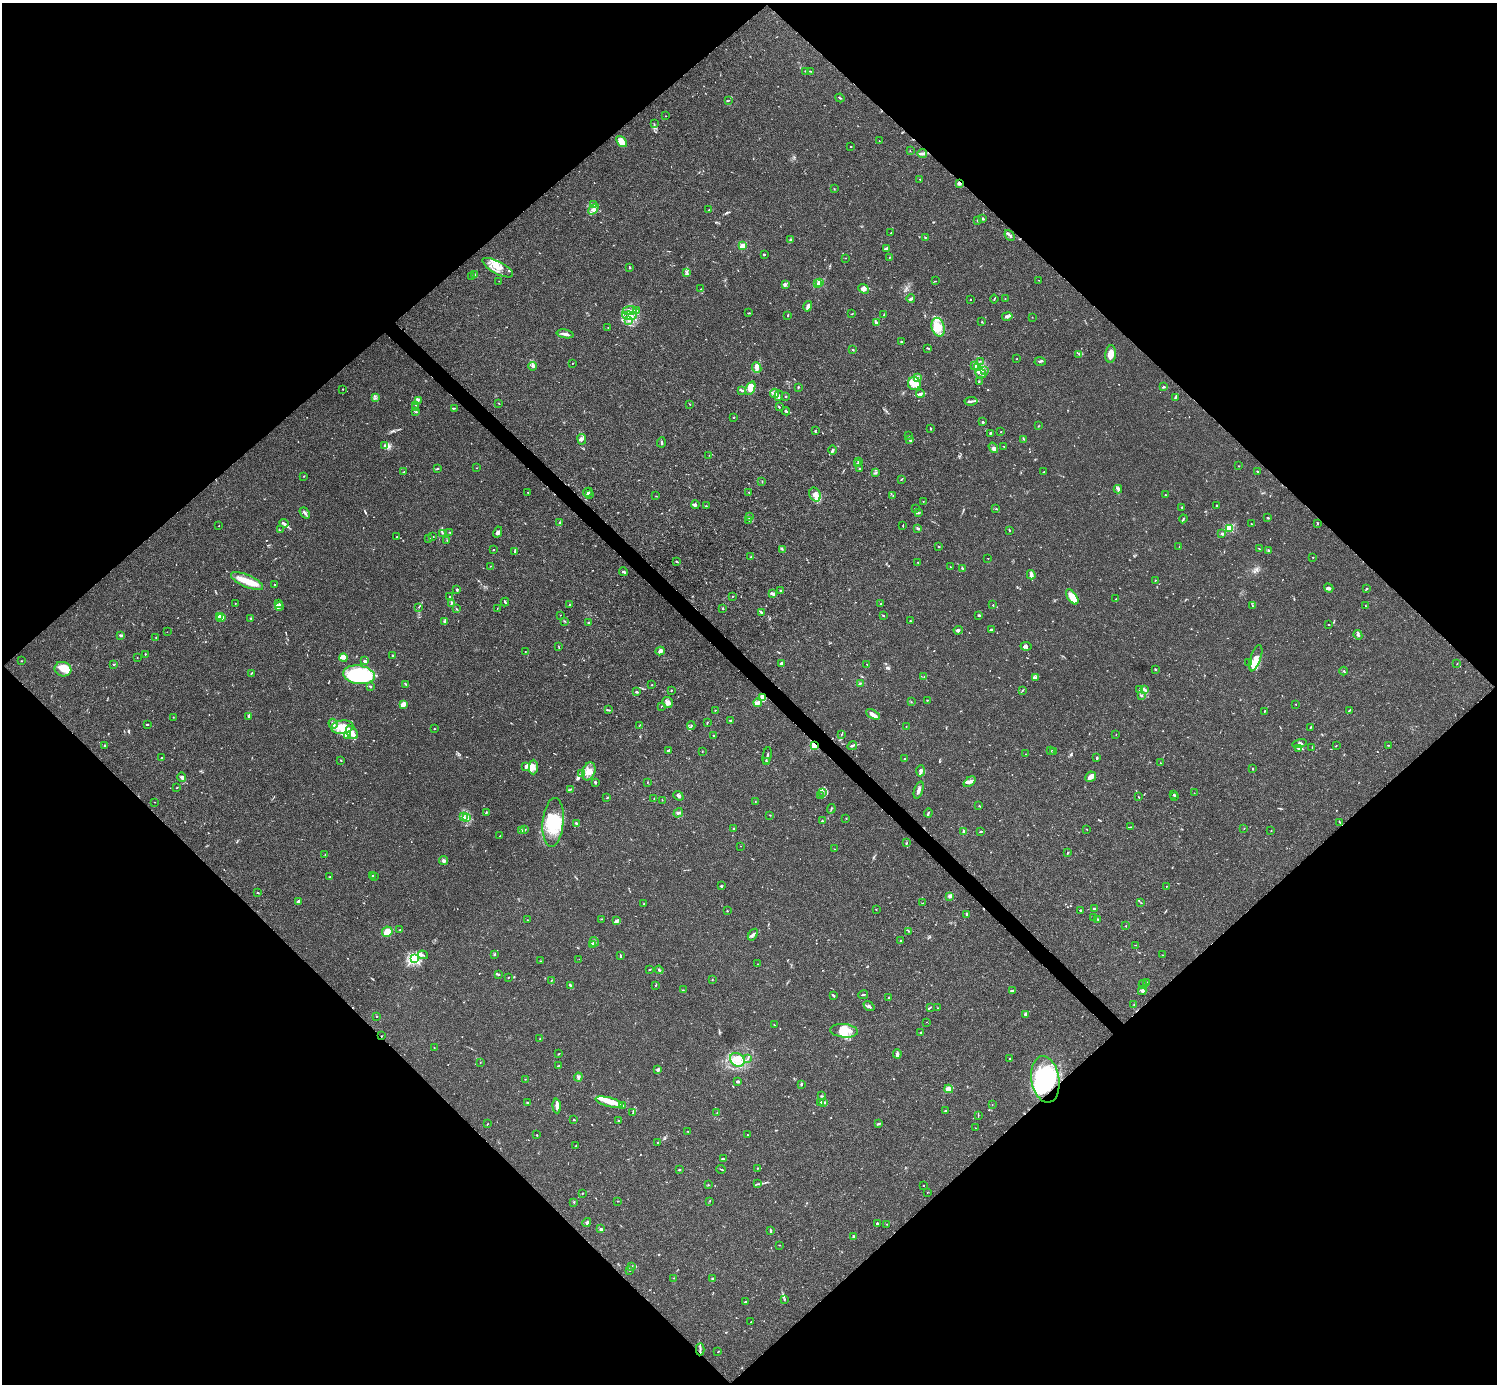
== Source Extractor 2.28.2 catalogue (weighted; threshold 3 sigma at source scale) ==
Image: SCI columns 1-5979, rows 158-5682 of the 5982 x 5981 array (HDU 1 of 3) = the unmasked area's bounding box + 8 px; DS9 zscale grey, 4 x 4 block average (1 PNG px = mean of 4 x 4 image px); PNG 1499 x 1386 px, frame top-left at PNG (2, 3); each listed source drawn as its Kron ellipse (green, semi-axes under 4 px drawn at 4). Shown black and unused: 51% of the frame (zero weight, under 3 of 4 exposures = <1% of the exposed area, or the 3 px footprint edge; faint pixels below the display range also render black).
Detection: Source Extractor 2.28.2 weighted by HDU 2 'WHT'. Background 0.0165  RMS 0.0022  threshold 0.00978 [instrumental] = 3 sigma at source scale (4.5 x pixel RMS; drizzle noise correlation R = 1.50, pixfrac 1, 0.05/0.05 arcsec/px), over >= 5 px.
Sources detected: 869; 10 too faint to see at this stretch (4 x 4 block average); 11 inside a brighter object's white glare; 5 cosmic-ray / hot-pixel residue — neither listed nor drawn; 26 coinciding with a brighter row at this scale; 115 inside a brighter listed object's ellipse — not listed separately; of the other 702, all 500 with FLUX_AUTO >= 0.432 (the completeness limit of this list) listed and drawn (202 fainter detections not listed), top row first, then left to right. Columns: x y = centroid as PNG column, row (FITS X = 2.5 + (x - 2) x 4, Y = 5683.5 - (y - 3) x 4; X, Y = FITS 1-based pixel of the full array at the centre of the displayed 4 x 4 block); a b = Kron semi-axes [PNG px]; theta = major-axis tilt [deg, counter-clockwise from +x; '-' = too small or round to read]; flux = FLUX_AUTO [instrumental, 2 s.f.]
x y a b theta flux
806 71 2 2 - 0.52
810 71 2 2 - 0.53
840 98 4 2 - 1.4
729 100 2 2 - 0.49
665 116 2 2 - 0.44
654 124 2 2 - 0.47
879 141 2 2 - 0.5
622 142 6 4 -50 16
850 147 2 2 - 0.62
910 151 2 2 - 0.47
922 153 5 2 - 2.3
920 179 2 2 - 0.57
959 183 4 2 - 2.6
834 189 2 2 - 0.49
593 205 2 2 - 0.58
593 209 6 3 47 3.8
709 210 2 2 - 0.74
983 218 2 2 - 1.7
978 221 2 2 - 0.93
891 233 2 2 - 0.64
1010 235 6 2 -48 2.3
925 237 3 2 - 0.99
791 240 4 3 - 1.8
742 246 2 2 - 42
887 249 3 2 - 3.9
764 254 2 2 - 1.7
889 257 2 2 - 0.63
845 258 2 2 - 0.46
630 267 3 2 - 1
498 268 17 6 -28 14
687 272 2 2 - 1.2
475 275 3 2 - 0.82
471 277 2 2 - 0.44
1039 280 2 2 - 0.5
499 281 2 2 - 0.58
936 281 2 2 - 0.45
820 282 2 2 - 54
817 284 2 2 - 1.5
785 285 3 2 - 1.6
701 289 2 2 - 0.47
863 289 5 4 - 4.3
1005 298 2 2 - 0.57
911 299 4 2 - 2.6
970 299 2 2 - 1.1
994 299 4 2 - 1.3
808 306 5 2 - 2.9
629 310 7 3 5 4.8
636 311 4 3 - 3.4
749 313 4 2 - 1.2
852 314 3 2 - 0.72
788 315 2 2 - 0.98
884 315 2 2 - 0.62
629 316 7 4 -3 7
1007 316 5 2 - 2.6
1032 317 2 2 - 0.52
628 321 2 2 - 0.79
982 322 2 2 - 1.2
876 323 4 3 - 2.6
938 327 9 6 -74 14
608 328 2 2 - 0.48
565 334 8 2 -10 5.9
901 342 2 2 - 1.7
928 348 3 2 - 1.4
853 349 3 2 - 0.92
1079 354 2 2 - 0.44
1111 354 8 5 83 13
1017 359 2 2 - 0.44
980 361 2 2 - 0.55
1040 361 5 2 - 1.8
572 363 2 2 - 0.51
532 366 4 3 - 2.3
974 366 2 2 - 1.7
757 368 5 4 - 4.1
978 368 3 2 - 2
985 370 3 3 - 1.9
981 373 6 3 -25 4.9
917 378 3 2 - 3.5
979 381 3 2 - 0.85
914 383 7 6 - 9
798 387 3 2 - 1
1163 387 3 2 - 1.9
750 388 7 4 66 12
343 389 2 2 - 0.53
742 390 2 2 - 1
775 393 4 4 - 4.3
920 394 4 2 - 2.7
779 396 5 3 - 2.7
785 396 2 2 - 0.69
1175 397 2 2 - 0.62
375 398 2 2 - 0.51
418 400 3 2 - 1.5
971 401 6 2 6 3.2
499 403 2 2 - 0.73
690 404 3 2 - 0.72
416 405 2 2 - 0.89
416 407 3 2 - 0.84
779 407 2 2 - 1.1
454 408 2 2 - 0.66
786 411 4 2 - 2.7
416 412 2 2 - 1.2
733 417 2 2 - 0.93
983 422 2 2 - 1.7
1038 426 2 2 - 0.69
930 429 3 2 - 0.95
815 431 4 2 - 2
1001 432 2 2 - 0.69
990 433 3 2 - 1.2
908 436 2 2 - 0.61
582 439 5 4 - 3.7
1024 439 3 2 - 0.93
910 440 4 2 - 1.7
661 442 5 2 - 1.7
385 445 2 2 - 1.2
1004 446 2 2 - 0.86
993 448 6 2 -56 2.3
833 450 4 2 - 2.1
709 455 2 2 - 0.45
858 462 3 2 - 1.2
857 464 3 2 - 1.3
1239 466 2 2 - 0.49
476 468 2 2 - 0.53
860 468 2 2 - 1
437 469 3 2 - 1.4
1257 471 3 2 - 0.77
404 472 3 2 - 0.86
1044 472 3 2 - 0.73
876 473 4 2 - 1.8
304 476 2 2 - 0.51
901 479 3 2 - 0.88
762 481 2 2 - 0.49
1118 489 4 3 - 2.6
528 492 2 2 - 1.1
588 492 5 2 - 1.7
749 492 2 2 - 0.66
815 494 7 5 -63 9
589 495 2 2 - 0.92
1165 495 2 2 - 0.71
656 496 2 2 - 0.67
893 496 2 2 - 0.52
923 501 2 2 - 0.47
695 505 4 3 - 2.5
1217 505 3 2 - 0.83
706 506 3 2 - 0.67
1182 507 2 2 - 0.97
915 509 3 2 - 0.44
996 509 3 2 - 1.1
305 513 6 2 -52 2.8
918 513 4 2 - 1.8
749 516 3 2 - 0.63
1267 518 3 2 - 1.2
1183 519 4 2 - 1.2
749 521 2 2 - 0.43
284 523 5 2 - 2.1
559 523 2 2 - 1.4
1317 523 3 2 - 1.4
1251 524 2 2 - 0.51
219 526 2 2 - 0.62
903 526 2 2 - 1.1
1229 528 2 2 - 99
918 529 3 2 - 2.8
280 530 2 2 - 0.44
1009 530 3 2 - 1
450 532 3 2 - 0.66
498 532 6 3 62 4
442 533 2 2 - 1
1222 534 2 2 - 1.9
433 536 2 2 - 0.83
397 537 2 2 - 0.86
428 539 2 2 - 0.66
447 540 2 2 - 0.53
939 546 2 2 - 0.92
1179 547 2 2 - 0.57
494 549 2 2 - 0.62
782 549 2 2 - 0.56
1259 549 2 2 - 0.88
1268 551 3 2 - 1.5
515 552 3 2 - 1.1
751 557 2 2 - 0.86
1313 557 2 2 - 0.56
988 558 2 2 - 0.63
676 561 2 2 - 0.52
918 562 2 2 - 0.45
490 566 2 2 - 0.53
950 567 2 2 - 0.56
963 569 4 2 - 1
623 572 4 2 - 2.2
1031 575 5 2 - 8.9
1155 580 2 2 - 0.64
247 581 17 6 -24 21
274 585 2 2 - 1.2
1329 588 5 3 - 2.5
1366 589 3 2 - 0.63
457 590 2 2 - 1.8
780 590 2 2 - 1
772 593 4 3 - 2
450 596 3 2 - 0.92
733 596 2 2 - 0.51
1072 597 9 4 -55 22
1116 599 3 2 - 0.71
505 602 4 2 - 1.7
235 603 2 2 - 0.46
451 603 3 2 - 0.94
279 604 2 2 - 0.46
881 604 2 2 - 0.45
569 605 3 2 - 0.98
993 605 2 2 - 0.92
279 606 4 2 - 2
1253 606 3 2 - 0.71
1365 606 2 2 - 0.57
419 607 2 2 - 0.48
497 608 2 2 - 0.48
723 608 2 2 - 1.8
456 609 3 2 - 0.79
761 613 3 2 - 1.2
560 615 2 2 - 0.5
979 615 3 3 - 1.4
219 616 2 2 - 12
883 616 2 2 - 0.86
221 618 5 4 - 4.2
251 618 2 2 - 0.55
565 621 4 2 - 0.91
910 621 2 2 - 1.1
444 622 4 3 - 3.6
588 623 2 2 - 1
1328 624 2 2 - 0.69
992 629 4 2 - 2.5
958 630 4 3 - 2.8
167 632 2 2 - 0.82
121 635 3 2 - 1.6
1358 635 5 3 - 2.3
156 637 2 2 - 0.49
1026 646 5 4 - 3.1
559 647 4 2 - 0.78
660 651 4 3 - 3.9
525 652 2 2 - 0.6
145 654 2 2 - 1.6
393 656 3 2 - 1.5
137 658 2 2 - 0.44
344 658 4 2 - 9.2
1256 658 14 5 71 12
21 661 2 2 - 0.6
364 661 3 2 - 2.6
781 663 3 2 - 4.1
1248 663 2 2 - 0.99
867 664 3 2 - 0.76
1457 664 2 2 - 0.46
114 665 2 2 - 0.62
63 669 8 7 - 11
1155 669 2 2 - 0.83
1343 671 4 2 - 0.94
251 673 3 2 - 0.83
359 675 16 9 -8 130
924 677 2 2 - 0.57
1036 677 4 2 - 2.1
406 684 3 2 - 1.4
860 684 3 2 - 1
651 685 2 2 - 0.6
370 687 3 2 - 1.6
1140 689 3 2 - 0.96
671 690 2 2 - 1.1
1022 690 3 2 - 0.85
1144 690 3 3 - 2
636 692 3 2 - 1.7
1142 695 3 2 - 1.1
763 698 3 3 - 28
927 700 2 2 - 0.91
667 702 5 5 - 5
911 702 2 2 - 0.5
758 703 4 3 - 3.8
403 704 3 2 - 10
1296 704 2 2 - 0.56
661 706 2 2 - 0.52
609 710 3 2 - 1.1
716 710 2 2 - 0.64
1349 710 3 2 - 0.81
1265 711 2 2 - 0.63
873 714 7 3 -28 6
249 716 4 2 - 2.4
173 717 2 2 - 0.58
731 720 3 2 - 1.5
707 723 2 2 - 0.75
147 724 2 2 - 1.8
333 724 5 3 - 3
640 725 2 2 - 0.74
691 726 4 2 - 0.98
906 726 2 2 - 0.48
342 727 11 6 8 16
1311 727 3 2 - 0.86
434 729 3 2 - 0.76
352 732 7 5 -53 13
1116 734 2 2 - 0.6
714 735 3 2 - 1.2
841 735 2 2 - 0.68
347 736 2 2 - 1.5
1299 743 7 2 11 2
104 745 2 2 - 0.94
814 745 2 2 - 83
1388 745 2 2 - 0.68
852 746 5 2 - 2.5
1336 746 2 2 - 0.66
1299 748 3 2 - 1.6
1312 748 2 2 - 0.68
668 750 3 2 - 1.9
1050 751 2 2 - 1
702 752 2 2 - 0.73
1053 752 3 2 - 1.2
1026 754 2 2 - 0.64
767 756 9 2 79 2.1
161 758 2 2 - 0.91
1097 758 3 2 - 1.8
904 759 2 2 - 0.91
341 760 2 2 - 0.87
767 761 3 2 - 2.2
1160 763 2 2 - 0.55
526 767 4 3 - 2.7
533 767 7 4 89 7.4
1252 769 3 2 - 0.67
589 771 9 6 69 11
921 771 5 4 - 4.4
581 773 2 2 - 0.65
182 777 4 3 - 2.5
1091 777 5 5 - 5
595 782 3 2 - 2.2
647 782 2 2 - 0.61
970 782 7 3 39 4.9
176 788 2 2 - 0.6
571 789 2 2 - 0.79
919 790 9 2 71 5.5
822 792 2 2 - 1
1194 793 2 2 - 0.45
1174 794 2 2 - 0.93
678 796 5 3 - 2.3
821 796 2 2 - 0.58
1139 797 3 2 - 0.6
1175 797 3 2 - 1.5
607 798 2 2 - 0.79
654 799 2 2 - 0.54
662 800 2 2 - 0.56
154 802 2 2 - 0.55
755 802 2 2 - 0.44
979 806 3 2 - 0.78
831 809 5 2 - 1.2
486 812 3 2 - 1.4
678 813 5 3 - 2.9
928 813 5 2 - 1.5
770 815 2 2 - 0.44
463 817 3 2 - 0.89
467 818 4 2 - 1.6
846 818 2 2 - 0.64
822 821 2 2 - 1
553 822 24 10 85 53
1339 822 3 2 - 0.81
576 823 3 2 - 1.4
1131 827 2 2 - 0.53
733 829 2 2 - 1
1087 829 2 2 - 0.54
1244 829 2 2 - 0.56
525 830 2 2 - 0.69
521 831 2 2 - 15
964 831 3 2 - 1.3
981 831 3 2 - 1.2
1271 831 2 2 - 0.5
500 836 2 2 - 0.59
906 843 2 2 - 0.55
741 846 2 2 - 0.47
834 849 2 2 - 0.49
1068 852 3 2 - 1
325 855 2 2 - 0.57
444 861 4 4 - 3.2
372 876 2 2 - 0.84
374 876 3 2 - 0.72
330 877 2 2 - 0.61
722 886 3 2 - 0.9
1166 886 2 2 - 0.49
258 893 2 2 - 0.66
949 896 2 2 - 3
298 901 3 2 - 2.7
922 903 2 2 - 0.67
1141 903 2 2 - 0.48
644 904 2 2 - 0.74
1094 909 2 2 - 2.4
876 910 2 2 - 0.64
1080 910 2 2 - 1.7
727 911 2 2 - 0.8
967 914 3 2 - 2.9
1094 917 2 2 - 0.99
601 919 2 2 - 0.46
1098 919 2 2 - 0.84
527 920 2 2 - 0.59
617 921 4 2 - 2.5
1126 926 2 2 - 0.47
399 930 2 2 - 0.51
908 931 2 2 - 0.47
387 932 5 5 - 18
753 935 6 2 55 2.6
900 941 2 2 - 0.81
594 942 5 2 - 2.7
592 945 3 2 - 1.2
1136 945 2 2 - 0.49
423 955 5 2 - 1.6
495 955 3 2 - 0.81
620 955 2 2 - 1.1
1162 955 2 2 - 0.45
414 959 2 2 - 260
579 959 2 2 - 0.43
540 961 2 2 - 0.61
758 964 2 2 - 0.66
650 970 2 2 - 1.3
659 970 4 2 - 1.2
498 975 3 2 - 1.2
508 977 2 2 - 0.78
552 980 2 2 - 0.55
712 980 2 2 - 0.61
1147 982 3 2 - 0.76
570 985 3 2 - 2.1
655 985 3 2 - 0.72
1143 985 4 2 - 1.7
683 990 2 2 - 0.53
1012 990 3 2 - 1.5
1142 991 4 3 - 2.1
863 995 5 2 - 1.4
833 996 3 2 - 1.9
889 998 2 2 - 1.6
1134 1004 2 2 - 0.65
869 1006 6 2 -39 2.3
930 1007 3 2 - 1.1
937 1008 2 2 - 0.87
1025 1015 4 3 - 2.6
377 1016 2 2 - 0.97
926 1022 2 2 - 0.44
774 1025 2 2 - 0.62
844 1031 14 7 -6 15
920 1033 3 2 - 1.1
381 1036 2 2 - 0.5
540 1039 2 2 - 0.48
434 1047 2 2 - 0.49
558 1054 3 2 - 0.73
897 1054 5 2 - 4
748 1059 2 2 - 0.67
1009 1059 2 2 - 1.6
737 1060 8 6 -38 13
480 1062 2 2 - 0.54
558 1066 3 2 - 0.74
658 1070 3 3 - 3
578 1077 4 3 - 2.5
525 1079 2 2 - 0.46
1045 1079 23 14 -80 75
738 1082 4 2 - 3
802 1084 3 2 - 1
949 1089 4 2 - 18
821 1096 3 2 - 1.3
527 1102 3 2 - 1.4
609 1102 14 4 -14 13
821 1102 3 2 - 1.8
824 1102 4 2 - 1.1
992 1104 2 2 - 0.45
557 1106 7 2 -87 9
623 1106 3 2 - 1.7
945 1111 2 2 - 1.4
633 1113 3 2 - 0.67
717 1113 3 2 - 0.6
978 1115 3 2 - 0.65
574 1120 2 2 - 1.1
618 1121 2 2 - 0.95
487 1124 2 2 - 0.63
879 1124 4 2 - 1.4
976 1128 2 2 - 0.47
687 1131 3 2 - 0.72
747 1134 2 2 - 0.63
536 1135 2 2 - 0.61
658 1142 2 2 - 0.49
576 1146 4 2 - 1.2
723 1159 4 2 - 0.98
758 1168 2 2 - 0.9
721 1169 5 2 - 1.1
679 1170 3 2 - 1.5
757 1184 2 2 - 0.84
708 1185 2 2 - 0.56
924 1185 2 2 - 0.58
927 1192 2 2 - 0.49
582 1193 2 2 - 0.8
618 1201 2 2 - 0.43
710 1201 2 2 - 0.44
574 1202 2 2 - 1.1
587 1222 4 3 - 2.1
877 1223 2 2 - 3.3
887 1224 2 2 - 0.54
601 1229 3 2 - 2.7
770 1230 4 2 - 1.4
853 1237 4 2 - 2
779 1245 2 2 - 0.54
632 1266 2 2 - 0.61
630 1270 2 2 - 0.93
674 1278 2 2 - 0.55
712 1279 2 2 - 0.87
784 1299 3 2 - 0.83
745 1301 3 2 - 0.91
751 1322 2 2 - 0.46
700 1349 6 2 88 2.1
718 1352 2 2 - 1.2
Overlapping masked pixels (flux is a lower limit): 5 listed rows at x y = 959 183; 763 698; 814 745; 381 1036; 1045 1079
Diffuse or blended objects may show on this block-average render without a row.